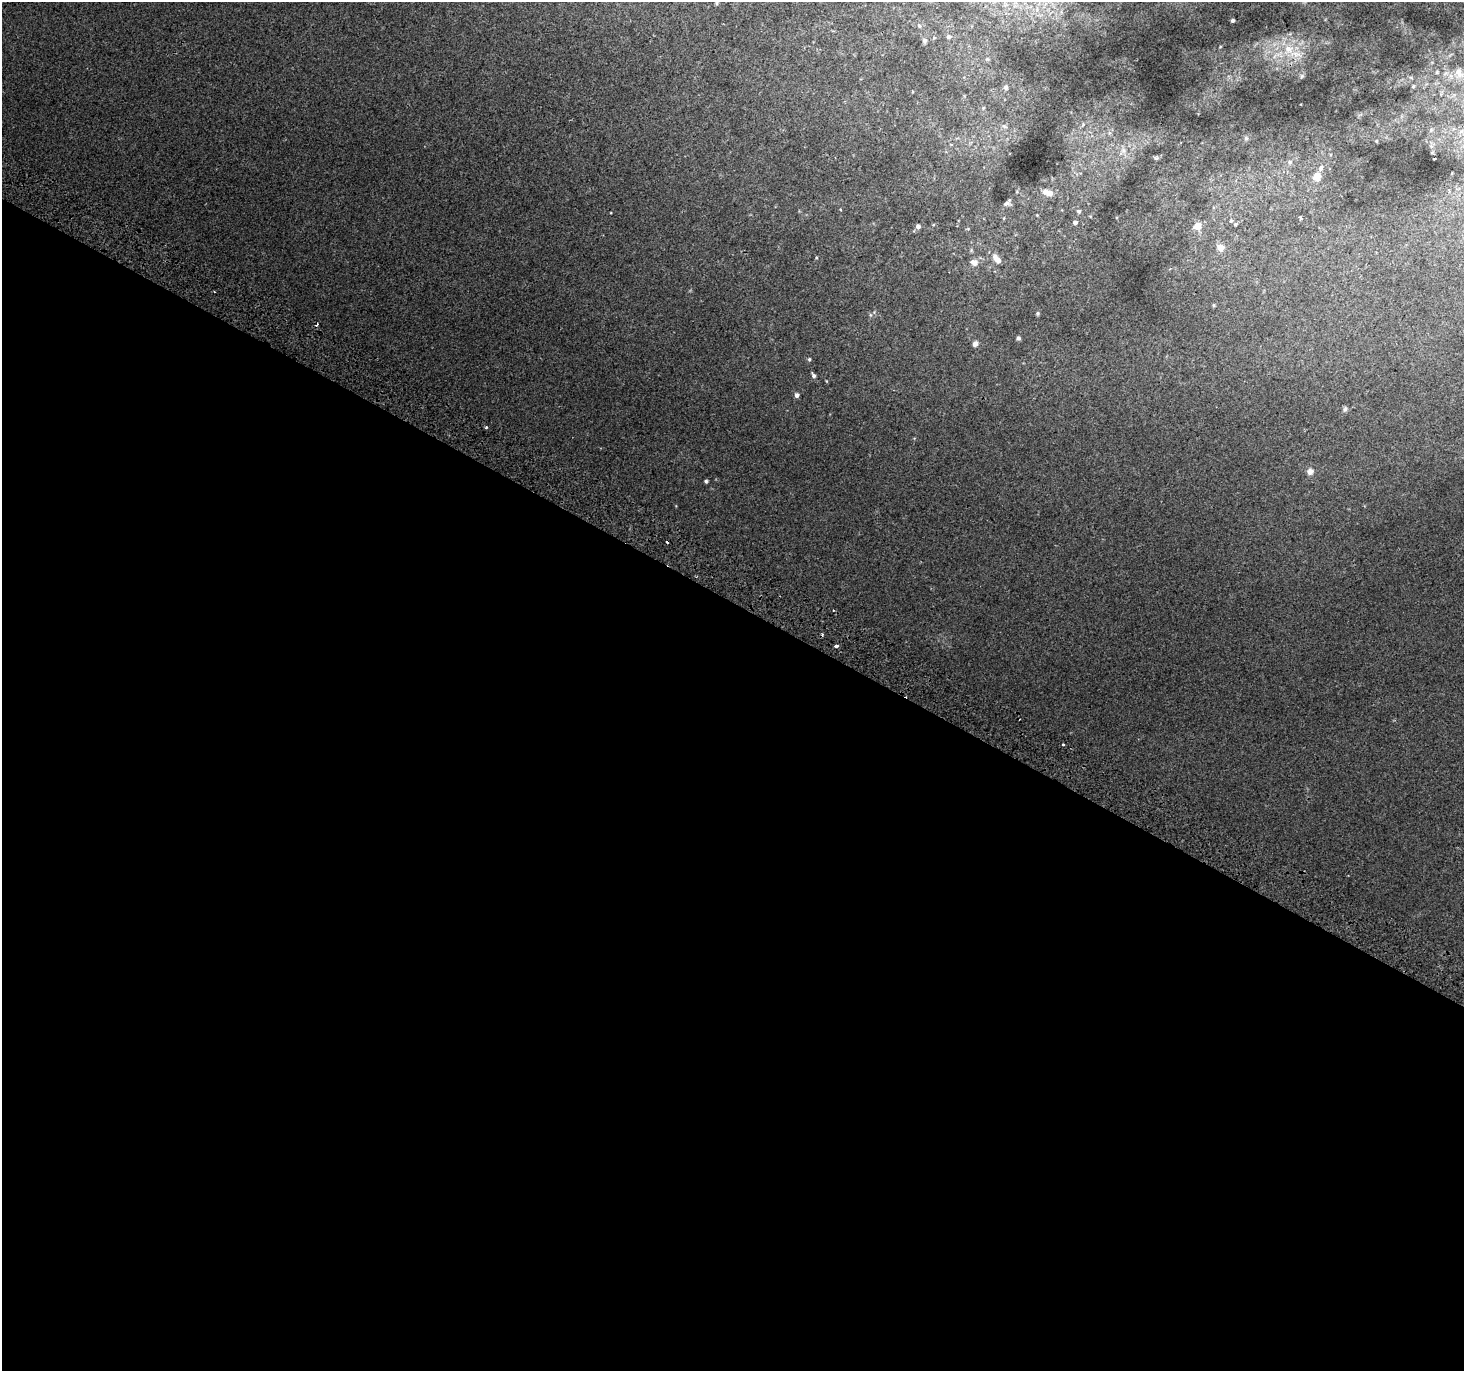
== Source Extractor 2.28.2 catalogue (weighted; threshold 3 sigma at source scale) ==
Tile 14 of 4 x 4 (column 2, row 4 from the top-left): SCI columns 1493-2954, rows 297-1665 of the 5899 x 6002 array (HDU 1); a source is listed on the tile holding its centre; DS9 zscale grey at full resolution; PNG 1466 x 1373 px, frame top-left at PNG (2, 2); no overlay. Shown black and unused: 56% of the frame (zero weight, under 2 of 3 exposures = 2% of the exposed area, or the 3 px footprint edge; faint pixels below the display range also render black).
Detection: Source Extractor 2.28.2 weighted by HDU 2 'WHT'; one run over the whole footprint, this tile lists its part. Background 0.0183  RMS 0.0076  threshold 0.0341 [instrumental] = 3 sigma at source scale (4.5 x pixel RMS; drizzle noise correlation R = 1.50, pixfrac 1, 0.0396/0.0396 arcsec/px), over >= 5 px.
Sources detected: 52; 3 cosmic-ray / hot-pixel residue — not listed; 3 inside a brighter listed object's ellipse — not listed separately; the other 46 listed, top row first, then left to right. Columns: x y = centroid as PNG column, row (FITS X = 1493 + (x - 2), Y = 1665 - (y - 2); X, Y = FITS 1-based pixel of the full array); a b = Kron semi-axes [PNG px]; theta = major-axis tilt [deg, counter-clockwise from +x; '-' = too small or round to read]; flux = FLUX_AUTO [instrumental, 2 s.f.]
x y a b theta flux
1233 20 3 3 - 1
919 26 6 4 -49 0.98
948 37 6 5 - 1.3
924 40 6 6 - 1.7
1289 49 13 10 -26 9.1
1459 72 12 7 -68 3
1301 76 7 4 88 1.3
1413 86 6 4 46 0.72
1006 87 6 5 - 1.7
1004 126 7 4 -30 1.2
1431 130 5 4 - 0.74
1246 138 6 6 - 1.7
1376 141 4 4 - 0.66
1123 150 9 7 -90 3.1
1156 158 6 5 - 1.2
1434 159 3 2 - 0.54
1290 162 7 6 - 1.9
1317 177 10 9 - 6.7
1050 193 6 6 - 5.1
1007 203 11 6 42 2.4
1078 211 5 5 - 1.4
1037 215 4 3 - 0.51
1004 218 5 3 - 0.61
1301 218 4 3 - 2
1231 221 5 4 - 0.98
1075 222 4 4 - 2.5
1235 224 5 4 - 1
918 226 5 4 - 3.3
1197 226 8 7 - 7.7
1220 248 5 5 - 13
997 259 12 6 -49 6.1
974 262 10 7 -23 4
1214 305 6 3 72 0.78
1038 313 6 4 -84 0.99
870 315 6 4 -89 1
1018 338 5 4 - 1.4
975 344 7 6 - 2.5
809 359 5 4 - 0.99
813 375 7 5 -62 1.7
797 395 4 4 - 3.1
1345 409 8 5 74 1.5
486 427 3 3 - 1.2
1310 471 10 9 - 3.5
706 481 4 4 - 1.2
836 646 3 3 - 3.9
1063 744 3 3 - 1.8
Unlisted compact peaks at least as high as the median listed source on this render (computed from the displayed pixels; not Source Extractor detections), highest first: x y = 816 258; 826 381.